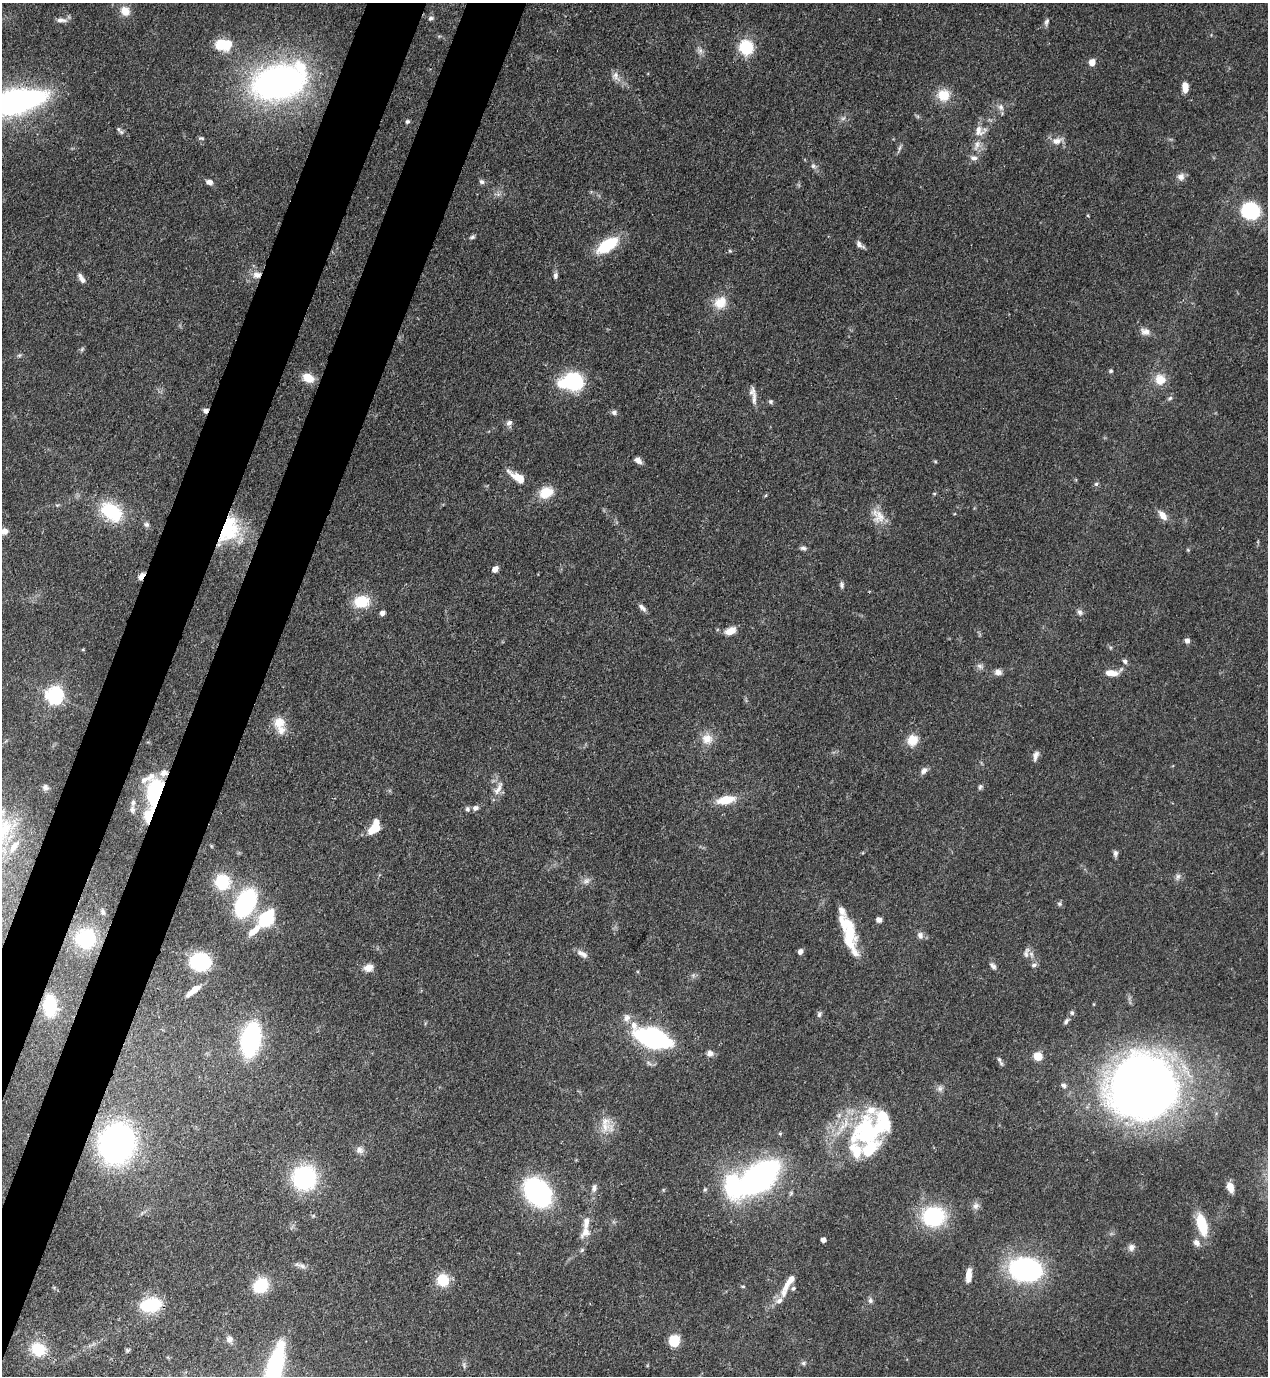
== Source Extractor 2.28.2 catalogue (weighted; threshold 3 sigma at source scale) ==
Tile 7 of 4 x 4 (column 3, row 2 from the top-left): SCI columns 2885-4150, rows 2791-4164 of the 5638 x 5578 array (HDU 1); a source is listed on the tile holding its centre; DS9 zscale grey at full resolution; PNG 1270 x 1378 px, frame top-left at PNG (2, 3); no overlay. Shown black and unused: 8% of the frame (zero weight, under 3 of 4 exposures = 7% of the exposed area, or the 3 px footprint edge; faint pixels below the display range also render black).
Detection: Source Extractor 2.28.2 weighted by HDU 2 'WHT'; one run over the whole footprint, this tile lists its part. Background 0.0696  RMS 0.0036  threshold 0.0161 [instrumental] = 3 sigma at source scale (4.5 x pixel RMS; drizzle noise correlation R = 1.50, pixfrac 1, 0.05/0.05 arcsec/px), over >= 5 px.
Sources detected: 179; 1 too faint to see at this stretch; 3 inside a brighter object's white glare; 1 cosmic-ray / hot-pixel residue — not listed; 16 inside a brighter listed object's ellipse — not listed separately; the other 158 listed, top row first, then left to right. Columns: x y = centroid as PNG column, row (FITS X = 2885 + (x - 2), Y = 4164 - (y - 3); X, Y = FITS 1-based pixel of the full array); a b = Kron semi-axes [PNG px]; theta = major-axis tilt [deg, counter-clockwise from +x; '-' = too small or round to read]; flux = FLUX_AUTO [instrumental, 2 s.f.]
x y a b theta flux
125 11 12 11 - 4
431 18 7 6 - 0.97
61 20 16 6 -5 1.8
1046 22 10 5 73 0.99
223 44 21 14 -3 11
746 47 14 13 - 15
700 50 9 5 -59 1.2
1092 62 6 5 - 3.5
615 76 13 9 -67 2.4
278 82 46 28 16 150
1185 87 9 5 -88 5.3
943 95 15 14 - 7.1
14 102 42 15 12 150
1001 107 9 7 -70 1.7
407 121 6 5 - 0.72
118 129 8 6 -56 0.87
979 131 16 11 -78 4.1
201 138 10 4 0 0.62
1057 141 15 8 17 2.8
899 148 9 5 76 0.9
974 158 11 6 -6 1.5
813 166 8 6 -53 1.1
1181 177 10 10 - 1.9
209 182 8 6 -15 1.7
482 182 8 6 -31 0.98
1250 211 19 17 -21 22
472 237 8 5 23 0.76
607 245 22 10 34 18
860 245 12 5 -39 1.4
730 251 5 3 - 0.41
257 275 12 9 0 3
555 276 9 6 84 1.1
81 278 13 6 -58 1.9
720 303 18 14 45 6.6
1145 332 13 9 -15 2.3
82 349 7 4 72 0.56
19 355 7 4 1 0.58
1111 371 5 5 - 0.58
308 378 13 9 -23 5.3
1160 379 15 14 - 5.3
574 381 19 16 -25 27
1170 398 6 5 - 0.74
754 399 23 6 89 2.6
771 402 6 6 - 0.72
614 412 7 6 - 1.1
509 423 9 7 41 1.3
638 460 10 6 -36 1.8
935 461 6 3 -19 0.39
518 477 22 9 -32 5.9
1096 484 6 6 - 0.67
546 492 16 12 26 7.5
934 494 5 3 - 0.37
766 495 5 3 - 0.4
111 512 25 16 -37 22
1163 515 14 8 -52 2.8
879 517 19 16 86 5.5
146 524 8 6 -23 1.1
229 530 38 23 63 23
4 531 9 7 18 2.2
803 548 8 5 -6 0.96
1188 550 6 3 -72 0.38
495 569 6 5 - 2.7
141 576 9 5 60 2.1
842 585 9 6 -81 0.95
362 602 18 14 5 9.5
642 608 12 6 -43 1.5
1080 612 8 7 - 1.2
382 613 5 5 - 1.4
731 631 13 7 24 3.9
1187 641 6 6 - 1.4
1125 661 6 6 - 1.1
980 666 10 6 -36 1.3
998 672 9 7 -1 1.8
1112 673 18 7 6 4.3
54 695 6 6 - 160
279 722 17 15 68 5.5
707 739 15 13 7 4.6
912 740 12 11 - 5.7
1035 756 13 6 76 1.7
924 770 10 6 39 1.6
148 778 28 10 26 5.2
45 787 8 8 - 1.3
980 787 9 4 71 0.75
498 788 23 7 64 3.1
156 793 19 11 79 53
726 800 21 9 12 7.6
475 808 8 7 - 1.3
132 810 11 7 -85 1.6
149 816 17 10 78 10
374 829 14 8 29 7.1
14 847 16 6 53 2.7
1115 853 9 6 -89 1.1
1178 877 10 6 73 1.2
586 881 11 6 29 1.6
222 882 11 10 - 20
245 903 28 17 61 40
1059 904 6 5 - 0.7
103 912 7 6 - 0.85
267 918 18 12 57 21
879 920 6 6 - 1.3
254 931 18 7 44 5.1
849 933 32 16 -83 14
920 935 10 8 -81 1.6
86 938 23 22 - 20
800 952 5 5 - 1.7
1026 953 16 7 76 1.9
582 954 16 7 -28 2
200 962 16 14 -3 30
1034 965 8 5 9 0.9
993 966 10 6 -45 1.2
368 968 12 9 16 2.8
193 990 17 5 38 4.9
50 1006 12 8 -90 32
1072 1013 6 5 - 0.77
819 1014 8 6 72 0.97
627 1018 11 9 73 2.2
1066 1021 8 5 56 1
653 1038 23 10 -19 100
251 1039 25 13 79 59
710 1053 8 8 - 1.7
1038 1056 5 5 - 18
999 1060 9 5 -59 1
1064 1086 9 7 -35 1.1
1143 1088 46 43 14 450
940 1089 8 7 - 1.3
605 1127 18 11 86 5.4
867 1132 39 36 79 41
117 1144 26 23 70 140
360 1150 10 9 - 1.7
304 1178 18 18 - 47
759 1178 31 16 39 140
1230 1187 9 6 -74 4.2
594 1188 11 6 84 1.5
705 1189 5 5 - 0.56
538 1192 22 16 -49 78
976 1206 10 8 42 1.7
933 1216 23 19 14 31
1202 1224 21 9 -74 13
586 1232 18 11 50 3.8
823 1240 4 4 - 2.2
1196 1243 11 8 -50 1.7
1131 1247 10 8 58 1.7
582 1250 6 5 - 0.65
300 1265 19 6 -18 1.7
1025 1269 33 23 -5 55
969 1275 15 6 83 4.2
443 1280 14 13 - 8.3
789 1281 28 8 55 5.2
261 1285 15 12 44 14
743 1286 5 4 - 0.46
870 1300 7 6 - 0.99
151 1305 19 13 12 19
229 1339 10 9 - 1.7
674 1341 8 7 - 16
38 1349 19 16 -21 12
128 1350 6 5 - 0.59
803 1363 6 5 - 0.71
274 1369 44 12 74 60
Overlapping masked pixels (flux is a lower limit): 6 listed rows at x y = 257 275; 229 530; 141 576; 156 793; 149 816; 1143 1088
Isophote crosses this tile's border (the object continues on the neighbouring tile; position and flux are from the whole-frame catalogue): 3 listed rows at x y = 14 102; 4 531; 274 1369